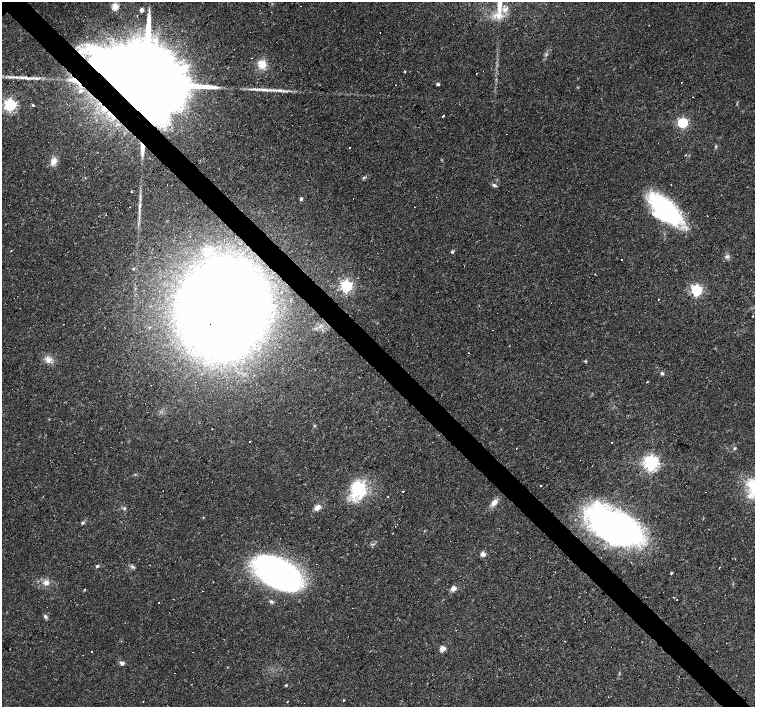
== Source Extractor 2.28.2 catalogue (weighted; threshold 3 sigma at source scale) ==
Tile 6 of 4 x 4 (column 2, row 2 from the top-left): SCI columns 1506-3010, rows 3036-4444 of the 6021 x 6003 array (HDU 1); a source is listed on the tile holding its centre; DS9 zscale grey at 2 x 2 block average (1 PNG px = mean of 2 x 2 image px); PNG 757 x 709 px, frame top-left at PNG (2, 2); no overlay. Shown black and unused: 4% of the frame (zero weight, under 3 of 4 exposures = <1% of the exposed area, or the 3 px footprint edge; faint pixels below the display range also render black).
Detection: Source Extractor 2.28.2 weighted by HDU 2 'WHT'; one run over the whole footprint, this tile lists its part. Background 0.033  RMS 0.0024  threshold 0.011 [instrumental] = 3 sigma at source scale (4.5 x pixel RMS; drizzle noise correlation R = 1.50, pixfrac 1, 0.0396/0.0396 arcsec/px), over >= 5 px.
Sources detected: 110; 19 cosmic-ray / hot-pixel residue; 1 long thin detection or spike segment (spike, bleed or trail) — not listed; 3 inside a brighter listed object's ellipse — not listed separately; the other 87 listed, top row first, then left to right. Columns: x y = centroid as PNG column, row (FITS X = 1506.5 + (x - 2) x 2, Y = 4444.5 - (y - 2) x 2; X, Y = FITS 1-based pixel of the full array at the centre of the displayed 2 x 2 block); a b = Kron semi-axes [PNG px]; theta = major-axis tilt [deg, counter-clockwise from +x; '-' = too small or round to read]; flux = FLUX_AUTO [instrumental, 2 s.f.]
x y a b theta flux
115 6 3 3 - 19
141 10 3 2 - 4.5
505 10 6 4 28 2.1
271 12 2 2 - 0.18
137 16 2 2 - 0.47
380 32 2 2 - 2.1
262 64 12 10 -58 6.9
405 71 2 2 - 0.55
17 77 17 3 -4 4.3
35 78 16 3 -4 3.6
74 80 12 5 -26 4.4
146 82 42 15 41 32000
438 84 3 2 - 1.6
257 89 19 3 -7 3.8
280 90 10 3 -14 1.9
80 91 4 3 - 1.5
10 105 4 4 - 130
33 105 3 2 - 0.97
443 116 2 2 - 3.4
168 122 6 5 - 2.4
683 123 4 3 - 72
716 146 3 2 - 0.51
350 147 2 2 - 0.92
53 161 10 7 57 4.2
85 177 2 2 - 0.22
364 177 4 3 - 0.7
494 185 5 4 - 1.2
301 199 3 2 - 1.6
139 208 6 3 84 1.3
664 209 39 18 -43 77
707 215 2 2 - 0.66
190 236 2 2 - 0.59
207 251 10 8 65 4.9
452 251 4 3 - 0.97
727 256 6 4 8 1.6
133 269 3 2 - 0.48
595 274 2 2 - 0.24
346 286 4 4 - 120
697 290 4 4 - 99
658 299 2 2 - 1.8
224 309 45 39 65 1400
273 315 3 2 - 1.4
752 316 2 2 - 0.75
322 330 3 2 - 0.43
469 353 2 2 - 1.1
48 360 9 8 - 3.6
585 361 4 3 - 0.55
662 373 6 3 -24 1.1
196 382 2 2 - 2.8
647 382 2 2 - 2.2
314 426 3 2 - 0.49
250 441 2 2 - 0.59
516 448 2 2 - 0.27
735 448 4 3 - 0.67
651 463 4 4 - 220
541 485 2 2 - 4.7
358 489 21 18 85 29
403 491 2 2 - 0.78
388 497 2 2 - 0.36
494 502 9 6 50 3.7
317 507 9 5 43 3.4
124 509 4 3 - 0.75
82 523 4 3 - 0.9
615 527 51 27 -28 200
517 532 2 2 - 0.24
483 554 5 4 - 2.8
149 565 2 2 - 3.9
97 566 4 3 - 0.79
132 567 5 3 - 1
277 573 35 22 -32 300
671 573 3 2 - 0.76
213 582 2 2 - 0.28
46 583 4 4 - 3.7
453 588 3 3 - 11
85 590 3 3 - 0.45
677 599 2 2 - 0.3
158 602 2 2 - 0.97
271 602 6 4 -15 1.1
45 616 5 4 - 1.3
442 648 3 3 - 12
541 649 2 2 - 0.43
192 652 2 2 - 0.78
122 663 6 5 - 1.7
619 673 3 3 - 0.38
286 685 3 2 - 0.74
343 700 3 2 - 0.49
287 702 2 2 - 0.48
Overlapping masked pixels (flux is a lower limit): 4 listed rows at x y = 74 80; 146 82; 224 309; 615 527
Isophote crosses this tile's border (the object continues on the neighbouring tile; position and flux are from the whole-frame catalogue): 1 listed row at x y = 146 82
Diffuse or blended objects may show on this block-average render without a row.